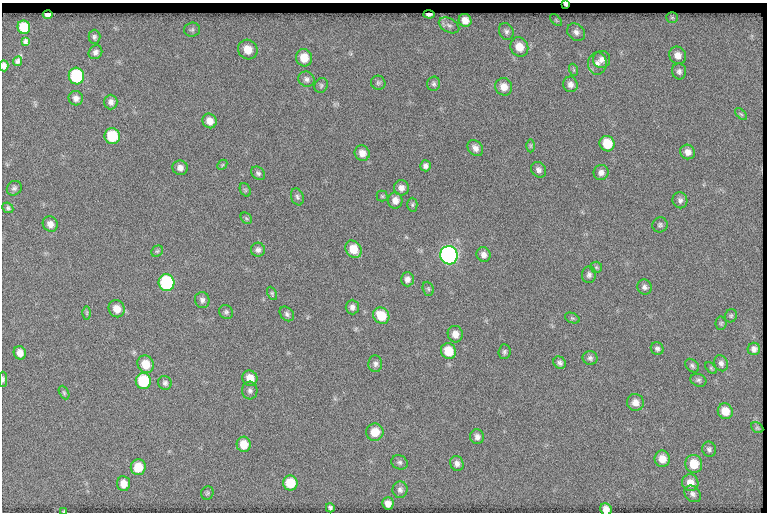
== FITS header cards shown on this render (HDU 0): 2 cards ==
NAXIS1  =                  765
NAXIS2  =                  510

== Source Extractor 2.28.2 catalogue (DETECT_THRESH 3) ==
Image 765 x 510 px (HDU 0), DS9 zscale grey, 1 PNG px = 1 image px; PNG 769 x 514 px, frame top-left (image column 1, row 510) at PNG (2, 3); each listed source drawn as its Kron ellipse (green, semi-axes under 4 px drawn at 4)
Background 135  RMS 6.9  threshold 20.7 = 3 sigma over >= 5 px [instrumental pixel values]
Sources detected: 123; all 123 listed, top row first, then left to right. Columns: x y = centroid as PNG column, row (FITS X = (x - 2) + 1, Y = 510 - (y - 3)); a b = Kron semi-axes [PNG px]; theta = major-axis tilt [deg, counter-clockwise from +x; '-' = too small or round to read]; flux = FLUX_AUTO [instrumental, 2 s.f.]
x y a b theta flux
566 4 4 3 - 1000
48 14 5 4 - 1200
429 14 5 3 - 1300
672 17 6 5 - 670
465 20 6 6 - 4000
556 20 7 4 -46 600
449 25 11 6 -29 2000
24 27 7 6 - 9400
192 30 8 7 - 1200
506 31 9 7 -64 1500
576 32 10 8 -40 2100
94 37 7 6 - 1100
25 42 4 3 - 630
519 47 10 8 -59 6600
248 50 10 9 - 6600
95 52 7 6 - 1800
678 55 9 8 - 3600
304 58 9 8 - 7600
602 59 8 8 - 2300
18 61 5 4 - 960
597 63 11 9 85 3100
4 66 5 4 - 1700
574 70 6 4 -71 630
679 71 8 7 - 1600
76 76 8 7 - 36000
306 79 8 7 - 1700
378 83 7 7 - 1200
434 84 7 6 - 1100
570 84 8 7 - 2200
321 85 7 6 - 1100
504 87 9 8 - 4100
76 98 7 7 - 2100
111 102 7 6 - 2100
741 114 7 4 -44 760
210 121 7 7 - 3900
112 136 8 7 - 18000
607 144 8 7 - 11000
531 146 6 4 90 640
475 148 9 6 -48 2400
688 152 7 7 - 2600
362 153 8 7 - 3600
222 165 6 4 46 560
426 166 5 5 - 1600
180 168 7 7 - 2300
538 170 8 7 - 1700
601 172 7 7 - 2000
258 173 7 6 - 1200
14 188 8 7 - 1300
401 188 7 7 - 2300
245 190 7 5 -60 810
382 196 5 5 - 670
297 197 9 6 -70 1300
395 200 8 7 - 2900
680 200 8 7 - 1600
412 205 7 5 89 770
8 208 6 4 -43 1000
246 218 6 5 - 710
50 224 8 7 - 2900
660 225 8 7 - 1100
353 249 9 7 -57 8500
258 250 7 7 - 1600
157 251 6 5 - 700
484 254 7 7 - 2300
449 255 9 8 - 160000
596 267 6 5 - 850
589 275 8 7 - 1700
407 279 7 6 - 2000
166 283 8 8 - 47000
644 287 7 7 - 1500
428 289 7 5 -69 870
272 293 7 4 -64 690
202 300 8 7 - 1700
352 307 7 6 - 1800
117 309 9 8 - 5300
226 312 7 6 - 1100
87 313 6 4 89 660
287 314 8 6 -45 1300
381 316 9 7 -46 9800
731 316 7 6 - 830
572 318 7 5 -24 740
721 323 7 5 87 670
455 334 8 7 - 3600
657 349 7 6 - 1200
754 349 6 6 - 1800
448 351 8 7 - 10000
504 352 7 6 - 990
20 353 7 6 - 3700
590 358 7 7 - 1300
560 363 7 5 -41 1400
721 363 8 6 -64 1600
146 364 9 8 - 7600
375 364 8 7 - 1600
692 366 8 5 -43 1100
711 368 7 4 -46 710
250 378 8 7 - 6000
3 379 7 4 90 900
698 380 8 6 -20 1100
143 381 8 7 - 23000
165 383 7 6 - 1400
250 391 9 7 -86 1500
64 393 7 4 -64 730
635 402 8 8 - 3200
725 411 8 7 - 6400
757 428 6 4 -29 580
375 432 9 8 - 7300
477 437 7 7 - 2000
244 444 8 7 - 7000
709 449 8 7 - 1300
662 459 8 7 - 5100
400 462 8 7 - 1200
457 463 8 6 -66 2100
694 464 9 8 - 9000
138 467 8 7 - 10000
290 483 7 7 - 11000
690 483 8 8 - 4700
123 484 7 6 - 4500
400 490 8 7 - 1700
207 493 7 6 - 870
693 494 9 7 -46 1700
388 503 6 5 - 3100
330 508 4 4 - 980
606 509 6 5 - 3700
64 511 3 2 - 450
At the frame edge (FLAGS 8, measured only in part): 5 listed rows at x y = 566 4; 4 66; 3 379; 606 509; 64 511